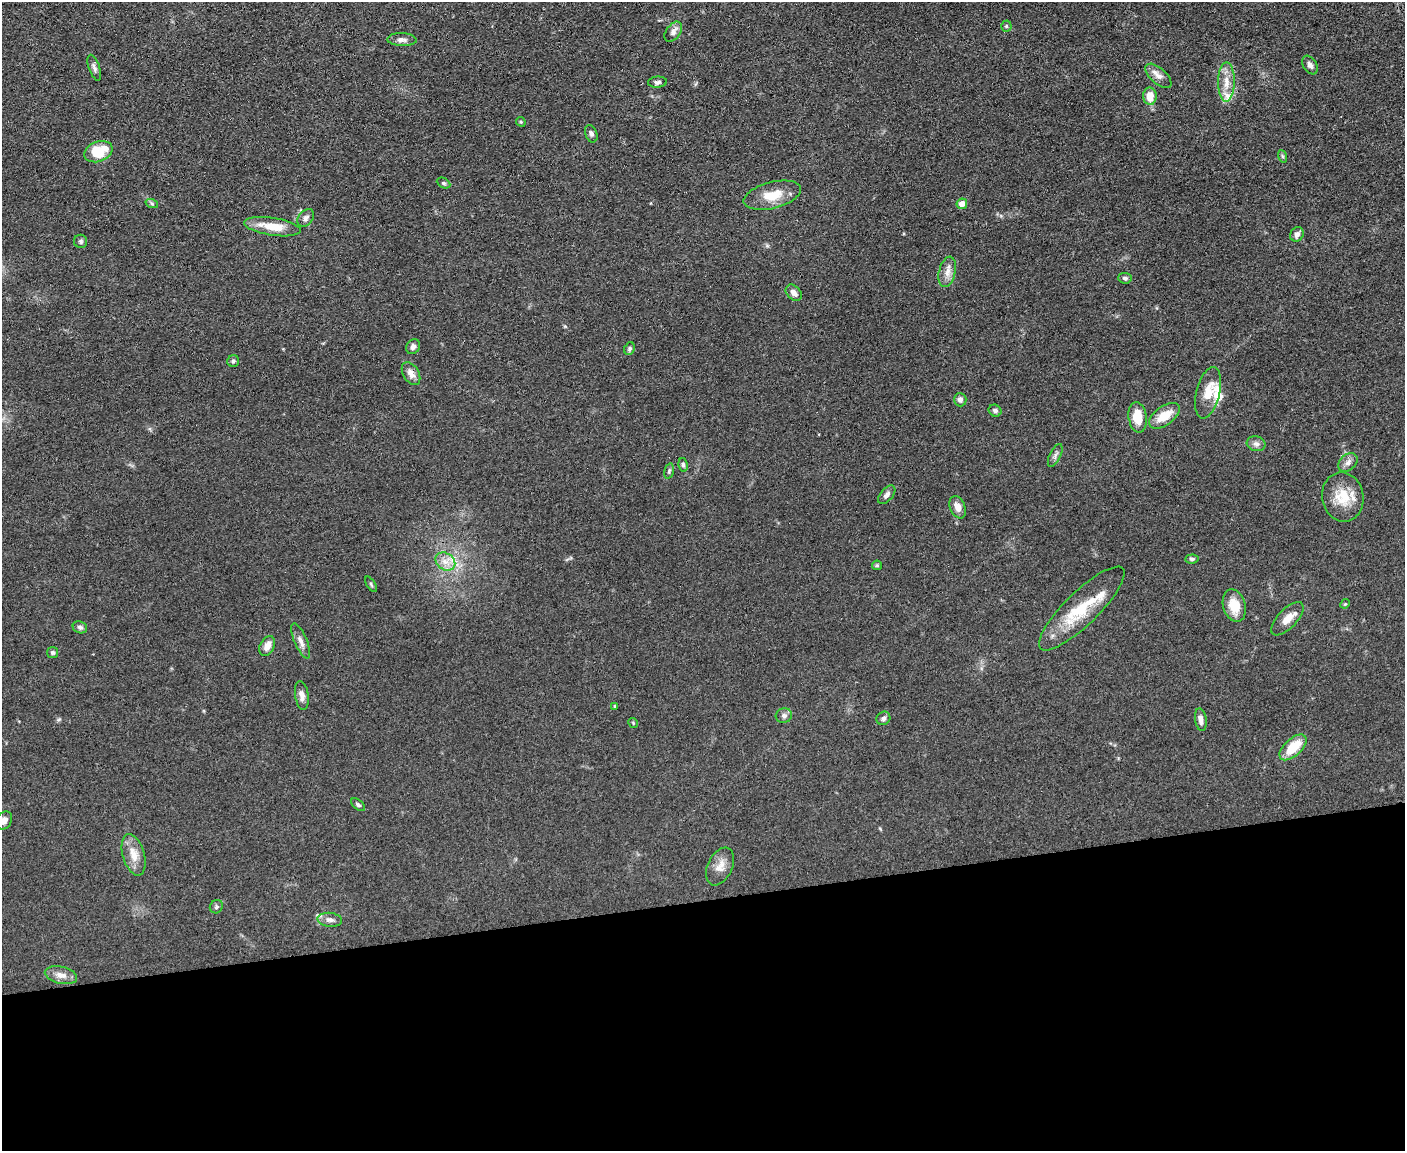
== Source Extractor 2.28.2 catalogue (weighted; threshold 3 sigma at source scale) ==
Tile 11 of 3 x 4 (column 2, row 4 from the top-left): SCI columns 1533-2935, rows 2-1150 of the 4573 x 4596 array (HDU 1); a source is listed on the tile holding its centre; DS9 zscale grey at full resolution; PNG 1407 x 1153 px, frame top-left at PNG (2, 2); each listed source drawn as its Kron ellipse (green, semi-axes under 4 px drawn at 4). Shown black and unused: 22% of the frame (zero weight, under 3 of 4 exposures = <1% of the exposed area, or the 3 px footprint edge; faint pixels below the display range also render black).
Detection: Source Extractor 2.28.2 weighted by HDU 2 'WHT'; one run over the whole footprint, this tile lists its part. Background 0.0719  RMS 0.007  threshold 0.0314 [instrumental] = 3 sigma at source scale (4.5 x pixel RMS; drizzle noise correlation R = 1.50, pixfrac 1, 0.05/0.05 arcsec/px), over >= 5 px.
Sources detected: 70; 3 inside a brighter listed object's ellipse — not listed separately; the other 67 listed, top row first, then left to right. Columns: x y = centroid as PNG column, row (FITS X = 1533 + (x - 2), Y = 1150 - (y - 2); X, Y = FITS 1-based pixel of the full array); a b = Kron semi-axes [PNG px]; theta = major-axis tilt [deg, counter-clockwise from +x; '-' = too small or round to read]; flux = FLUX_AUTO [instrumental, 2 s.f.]
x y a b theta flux
1006 26 5 5 - 0.92
673 32 11 7 53 3.5
402 40 15 6 -2 3.1
1310 65 10 6 -57 2.5
94 68 13 5 -71 2.3
1158 76 16 8 -42 4.5
657 82 9 5 5 1.8
1226 82 19 8 89 8.6
1150 96 8 7 - 9.7
521 122 5 4 - 0.75
591 134 9 5 -68 1.8
98 152 14 10 21 20
1282 156 6 4 -71 0.94
444 183 7 5 -26 1.4
772 195 29 13 14 15
152 204 6 4 -20 1
962 204 5 5 - 5.7
306 218 10 7 50 2.3
272 227 28 9 -9 14
1297 234 7 6 - 3
80 241 6 6 - 1.4
947 272 15 8 77 5.2
1125 278 7 5 -5 1.5
794 293 9 6 -45 3.6
413 347 8 6 56 2.4
629 349 6 5 - 1.3
233 361 6 6 - 1.5
411 374 12 8 -59 4.9
1208 393 26 12 76 11
960 400 7 6 - 2.6
995 411 7 5 -33 1.9
1164 416 17 9 36 13
1138 417 15 9 -82 14
1256 444 9 7 -14 2.8
1055 455 12 5 65 2.3
1348 462 11 7 42 3.3
683 465 7 4 -82 1.5
669 471 8 4 76 1.2
887 495 11 6 49 2.6
1343 497 25 20 -79 18
958 507 12 7 -67 5.3
1192 559 7 4 4 1.6
445 562 10 8 -34 5.8
877 565 5 5 - 0.88
371 584 8 3 -57 1
1345 604 5 4 - 0.76
1234 606 16 11 -73 13
1082 608 57 16 44 31
1287 619 21 9 46 7.5
80 627 7 6 - 1.9
301 641 19 6 -67 4.1
267 646 10 7 62 5.1
53 653 5 5 - 1.3
302 695 15 6 -81 3.7
615 706 4 4 - 0.62
784 715 8 7 - 2.3
883 718 7 6 - 1.8
1201 720 11 5 -82 3.7
633 723 5 3 - 0.62
1293 747 16 8 43 17
358 805 8 5 -38 1.3
4 820 10 7 60 3.5
134 855 21 10 -74 9.3
720 866 20 12 65 7.3
216 907 7 6 - 1.5
330 920 12 7 -5 3.4
61 975 16 8 -13 5.7
Isophote crosses this tile's border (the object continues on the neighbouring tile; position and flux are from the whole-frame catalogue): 1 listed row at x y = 4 820